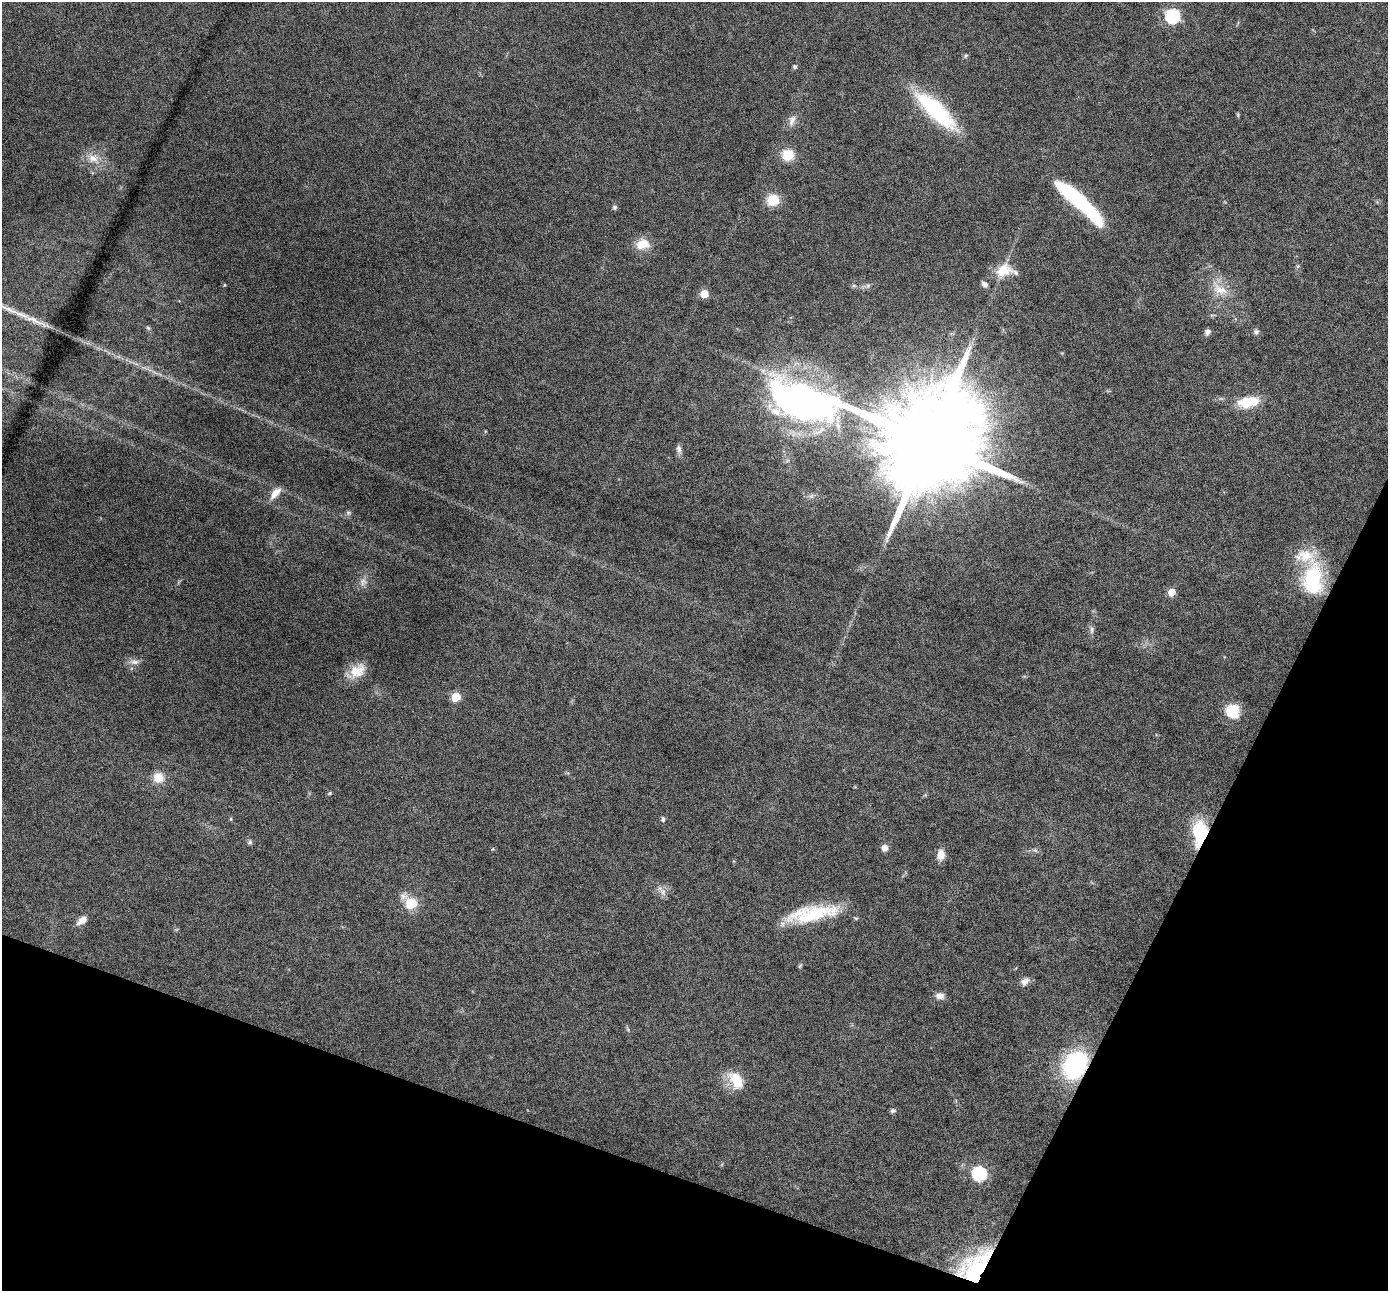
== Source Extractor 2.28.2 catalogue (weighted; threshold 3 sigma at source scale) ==
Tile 15 of 4 x 4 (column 3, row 4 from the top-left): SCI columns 2776-4161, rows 270-1558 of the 5548 x 5559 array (HDU 1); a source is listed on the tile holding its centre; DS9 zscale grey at full resolution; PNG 1390 x 1293 px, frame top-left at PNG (2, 2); no overlay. Shown black and unused: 19% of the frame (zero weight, under 4 of 8 exposures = <1% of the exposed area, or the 3 px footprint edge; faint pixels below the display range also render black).
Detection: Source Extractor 2.28.2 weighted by HDU 2 'WHT'; one run over the whole footprint, this tile lists its part. Background 0.0825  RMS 0.0066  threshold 0.027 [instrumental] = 3 sigma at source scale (4.09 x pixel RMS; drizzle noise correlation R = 1.36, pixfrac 0.8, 0.05/0.05 arcsec/px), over >= 5 px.
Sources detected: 66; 1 too faint to see at this stretch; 1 inside a brighter object's white glare — not listed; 3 inside a brighter listed object's ellipse — not listed separately; the other 61 listed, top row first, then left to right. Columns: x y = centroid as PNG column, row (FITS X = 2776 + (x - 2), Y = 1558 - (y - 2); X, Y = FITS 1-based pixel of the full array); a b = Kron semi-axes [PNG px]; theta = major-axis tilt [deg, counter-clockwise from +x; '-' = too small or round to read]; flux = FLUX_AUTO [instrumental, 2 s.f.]
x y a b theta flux
1172 16 7 6 - 100
966 56 6 5 - 1.1
795 67 5 5 - 1.1
936 110 48 15 -43 66
1238 115 6 4 -72 0.72
792 120 16 8 72 4
788 155 13 12 - 12
93 158 18 13 -12 9.1
773 200 13 12 - 13
1084 205 59 12 -45 63
615 207 6 6 - 1.3
642 244 19 14 8 9.8
1298 266 6 5 - 0.98
1004 270 23 18 32 13
985 284 7 5 -40 2.6
854 286 7 4 -18 1
868 286 8 6 69 1.5
1220 289 28 15 -34 13
704 294 6 5 - 12
10 310 52 7 -22 15
148 328 7 5 -44 1.2
1207 332 7 6 - 2.1
1256 332 8 6 1 1.6
149 369 9 3 -45 1.8
763 371 11 7 -54 3.7
1248 402 29 14 10 16
770 406 11 7 83 3.9
928 440 48 30 -14 24000
679 449 12 7 -80 2.4
275 493 19 8 48 6
348 513 8 6 -1 1.3
1313 580 40 23 88 47
363 581 11 11 - 4
1171 592 6 5 - 9.8
1092 630 10 6 -89 2.1
134 662 14 7 1 3.4
357 671 22 15 35 12
456 697 5 5 - 22
1232 711 13 12 - 19
158 777 10 10 - 10
330 793 6 4 32 0.72
231 819 6 4 89 0.66
663 819 7 5 87 1.4
1200 832 19 11 86 44
250 842 7 6 - 1.2
885 848 7 7 - 3.7
493 849 5 4 - 0.64
1035 850 7 5 -21 1.4
941 855 12 8 82 6
662 891 18 7 -45 3.7
410 902 25 14 -43 13
814 915 62 16 16 37
82 920 12 7 34 5.3
800 966 9 3 56 0.8
1025 982 13 9 39 3.6
940 996 11 8 -8 3.8
1075 1065 21 15 62 100
736 1080 22 13 -58 16
893 1111 8 5 20 1.4
979 1174 7 7 - 100
977 1267 47 25 56 54
Overlapping masked pixels (flux is a lower limit): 3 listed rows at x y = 1200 832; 1075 1065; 977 1267
Isophote crosses this tile's border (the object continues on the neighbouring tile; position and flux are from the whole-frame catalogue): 1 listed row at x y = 10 310